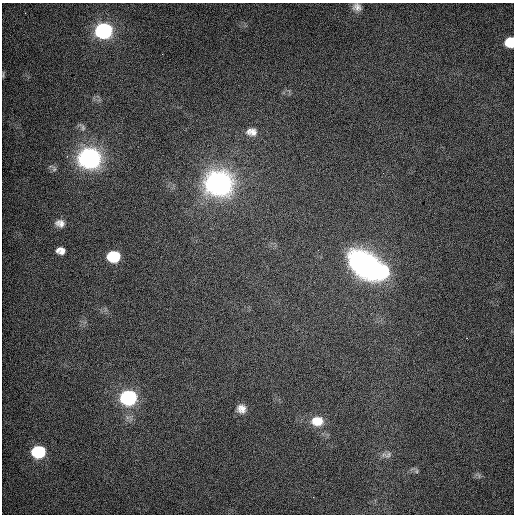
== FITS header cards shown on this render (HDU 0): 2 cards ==
NAXIS1  =                  512 / Axis length
NAXIS2  =                  512 / Axis length

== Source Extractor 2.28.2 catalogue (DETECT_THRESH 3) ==
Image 512 x 512 px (HDU 0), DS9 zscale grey, 1 PNG px = 1 image px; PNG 516 x 516 px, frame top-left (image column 1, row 512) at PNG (2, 3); no overlay
Background 493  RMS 2.7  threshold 8.18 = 3 sigma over >= 5 px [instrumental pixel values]
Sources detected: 20; all 20 listed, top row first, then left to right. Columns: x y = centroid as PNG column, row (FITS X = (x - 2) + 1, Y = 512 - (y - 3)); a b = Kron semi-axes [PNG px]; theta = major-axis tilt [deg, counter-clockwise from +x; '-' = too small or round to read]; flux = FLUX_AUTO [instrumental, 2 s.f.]
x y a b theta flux
357 7 14 13 - 1700
104 31 11 9 -1 60000
510 42 8 8 - 6900
3 74 10 2 90 200
83 127 12 6 -54 620
251 132 14 10 -6 1500
89 158 11 9 -3 160000
219 184 12 10 -2 260000
60 223 13 10 -9 1400
61 251 11 8 -12 1400
113 257 10 8 -5 14000
364 264 33 25 -43 35000
381 271 12 10 16 35000
128 398 10 8 -4 54000
241 409 9 8 - 1300
317 421 16 12 -2 2800
38 452 10 8 -6 21000
388 455 13 8 32 1100
416 471 8 5 -82 400
478 475 11 7 -33 660
At the frame edge (FLAGS 8, measured only in part): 2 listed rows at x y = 357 7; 510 42